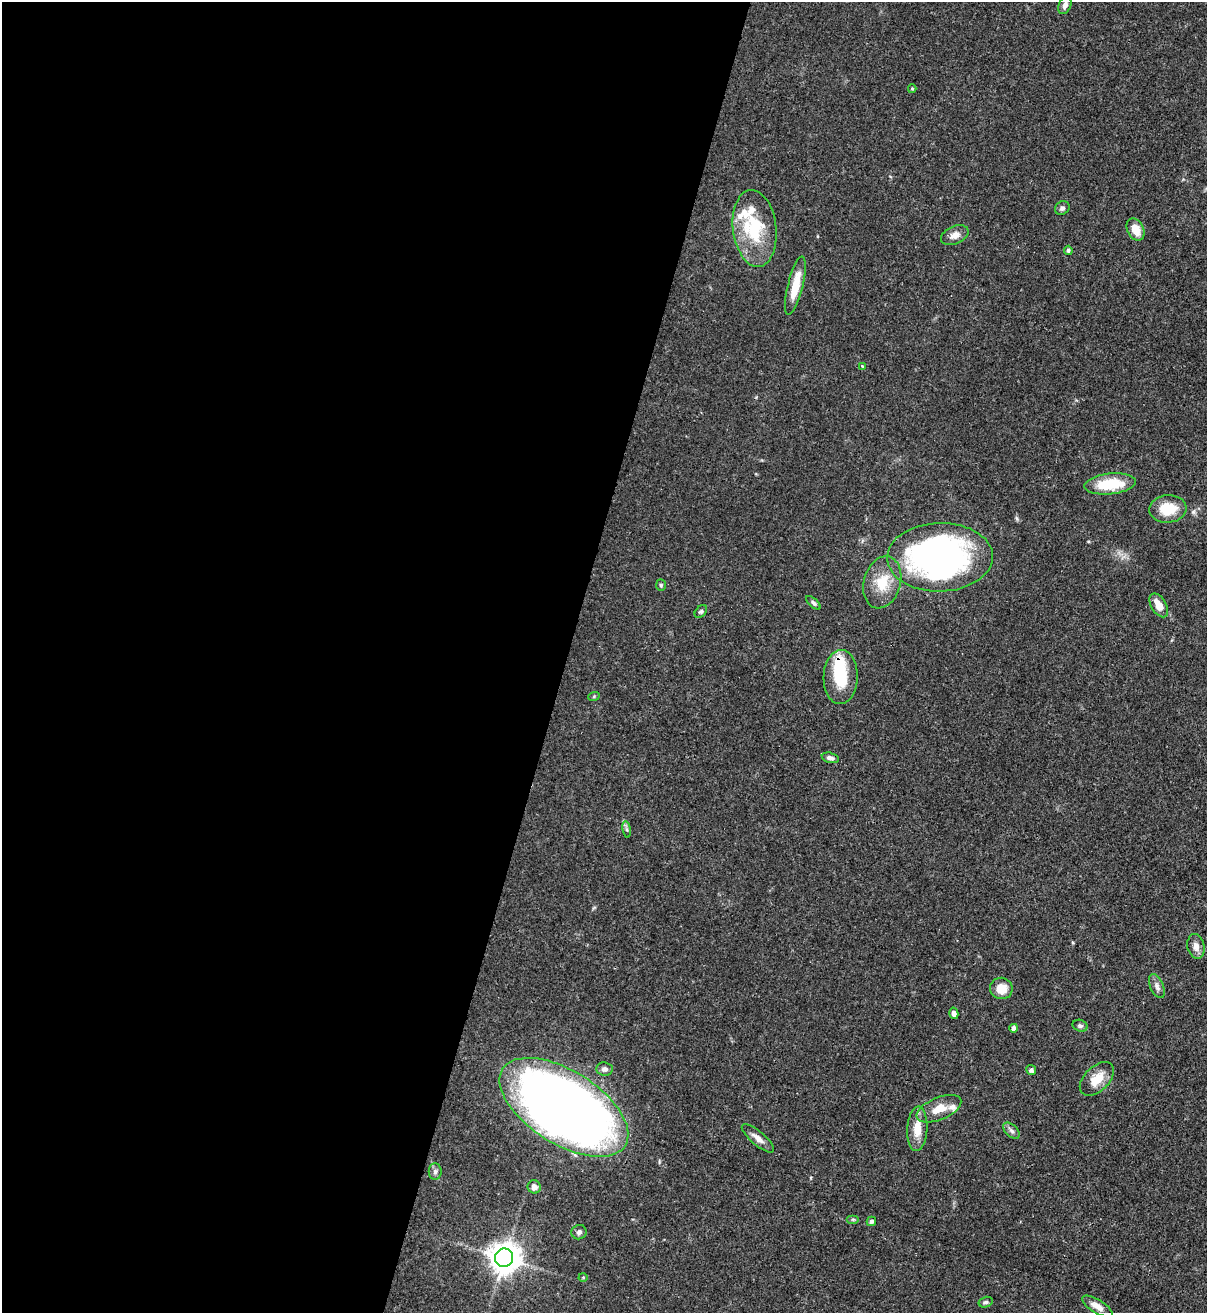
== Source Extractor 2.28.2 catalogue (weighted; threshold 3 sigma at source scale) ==
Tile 5 of 4 x 4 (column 1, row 2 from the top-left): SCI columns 219-1423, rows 2652-3962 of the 5381 x 5304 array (HDU 1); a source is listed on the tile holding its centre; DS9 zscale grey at full resolution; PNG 1209 x 1315 px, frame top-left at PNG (2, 2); each listed source drawn as its Kron ellipse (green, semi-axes under 4 px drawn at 4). Shown black and unused: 47% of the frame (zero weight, under 3 of 4 exposures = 7% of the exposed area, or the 3 px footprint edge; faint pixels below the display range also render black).
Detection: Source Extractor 2.28.2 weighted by HDU 2 'WHT'; one run over the whole footprint, this tile lists its part. Background 0.0871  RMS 0.004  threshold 0.0179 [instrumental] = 3 sigma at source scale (4.5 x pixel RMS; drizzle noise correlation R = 1.50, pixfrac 1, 0.05/0.05 arcsec/px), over >= 5 px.
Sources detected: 50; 2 inside a brighter object's white glare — neither listed nor drawn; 4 inside a brighter listed object's ellipse — not listed separately; the other 44 listed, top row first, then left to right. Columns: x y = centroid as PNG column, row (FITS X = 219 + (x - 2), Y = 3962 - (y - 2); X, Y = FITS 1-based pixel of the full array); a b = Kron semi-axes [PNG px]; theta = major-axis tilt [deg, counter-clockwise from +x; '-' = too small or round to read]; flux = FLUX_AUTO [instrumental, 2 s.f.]
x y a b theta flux
1065 5 9 6 68 1.8
912 89 4 3 - 0.46
1062 208 8 6 37 1.1
755 228 38 21 -83 23
1136 230 12 8 -64 5.6
955 235 15 9 24 3
1068 250 5 4 - 0.78
795 286 30 7 76 9.8
862 366 3 3 - 0.39
1110 484 26 10 6 16
1168 509 18 14 4 10
940 557 53 34 1 150
882 582 26 18 74 11
661 585 6 5 - 0.61
813 603 9 4 -43 0.95
1159 605 13 7 -59 4.8
701 611 7 5 48 0.81
841 677 27 17 88 15
594 696 6 3 20 0.46
830 758 9 5 -14 1.5
627 829 8 4 -81 0.82
1196 946 12 8 -78 2.7
1157 986 13 6 -68 1.7
1001 988 11 10 - 6.1
954 1013 6 4 -76 1.6
1080 1026 8 5 -18 1.1
1014 1028 4 4 - 2.2
604 1069 8 6 -6 1.5
1031 1070 5 4 - 1.3
1097 1079 20 12 44 7.5
564 1107 72 36 -32 510
939 1109 24 11 23 6.9
917 1129 22 10 86 6.7
1011 1131 10 6 -44 1.3
758 1138 20 7 -40 2.8
435 1172 8 6 -90 1.2
534 1187 7 6 - 2
853 1219 6 4 0 0.59
871 1221 5 4 - 1
579 1232 8 7 - 1.3
504 1258 9 9 - 630
583 1277 4 4 - 0.42
986 1302 7 5 14 0.8
1097 1306 17 6 -31 3.3
Overlapping masked pixels (flux is a lower limit): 1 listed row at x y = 940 557